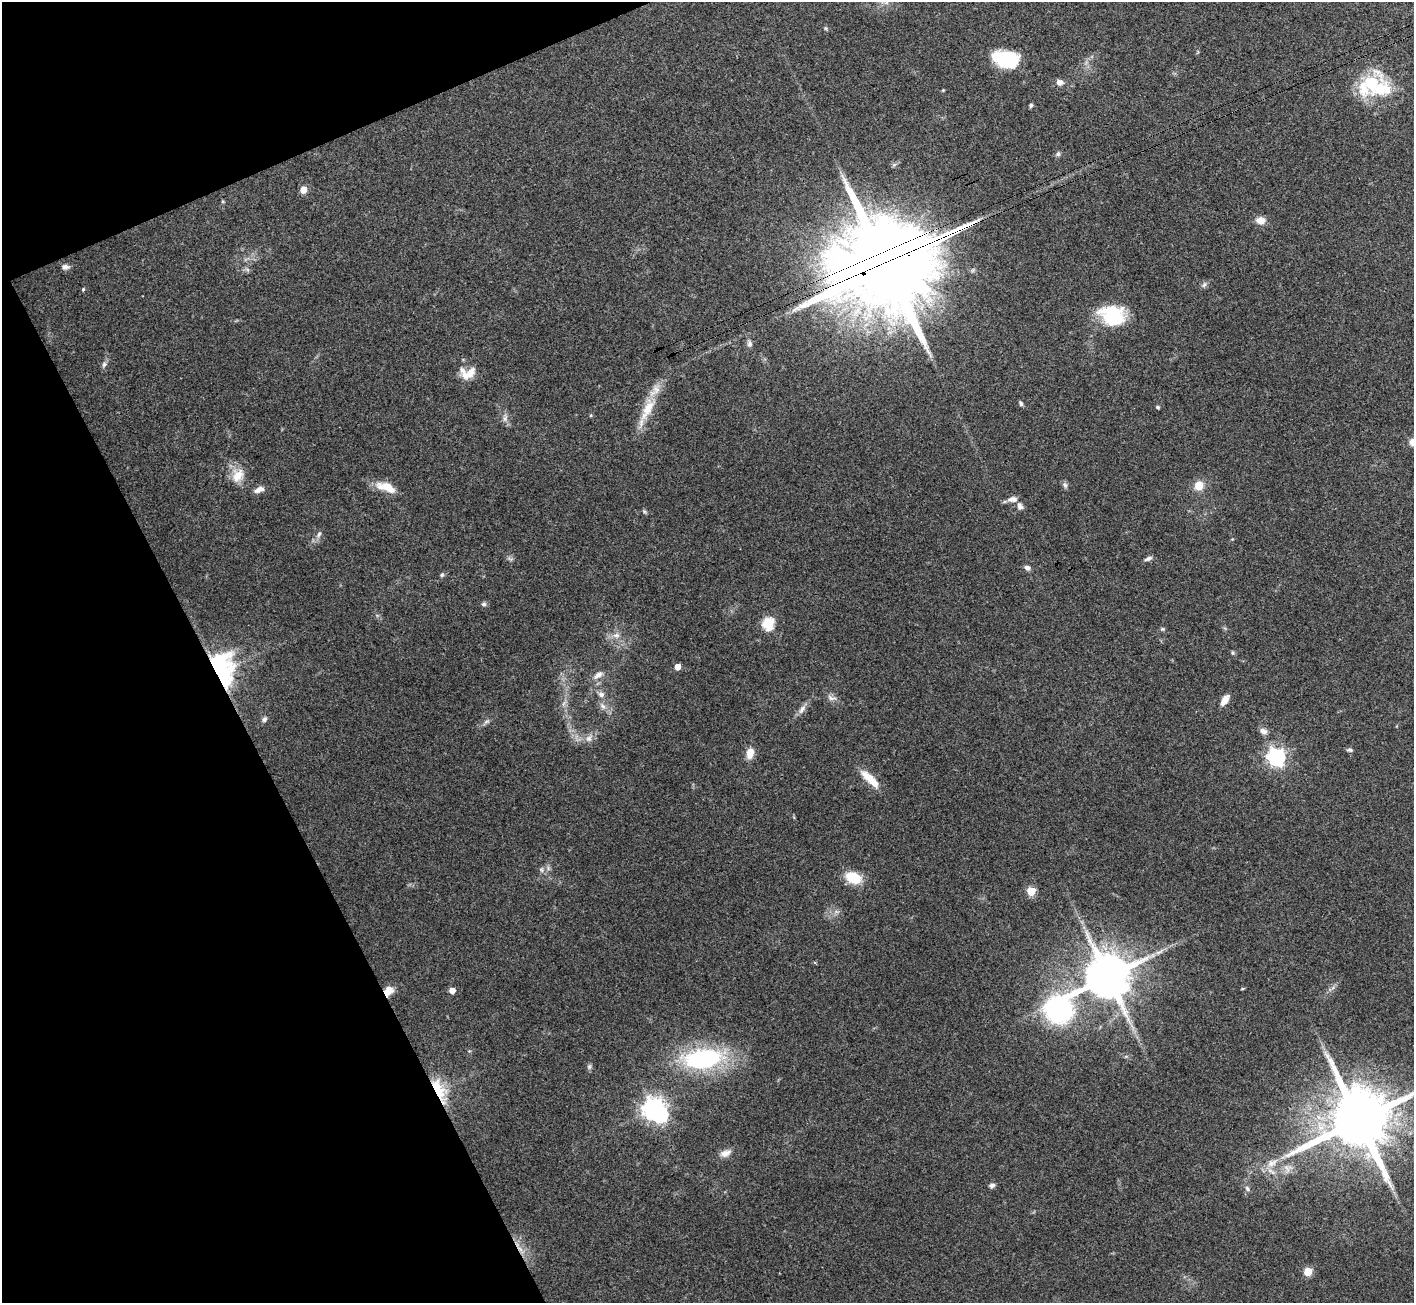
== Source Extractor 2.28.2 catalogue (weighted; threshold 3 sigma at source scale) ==
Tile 5 of 4 x 4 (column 1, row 2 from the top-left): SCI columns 11-1422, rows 2767-4067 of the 5673 x 5664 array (HDU 1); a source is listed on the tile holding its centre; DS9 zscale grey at full resolution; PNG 1416 x 1305 px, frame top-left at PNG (2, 2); no overlay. Shown black and unused: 20% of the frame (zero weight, under 3 of 4 exposures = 2% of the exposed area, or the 3 px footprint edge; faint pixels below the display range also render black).
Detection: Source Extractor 2.28.2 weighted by HDU 2 'WHT'; one run over the whole footprint, this tile lists its part. Background 0.114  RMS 0.0059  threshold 0.0265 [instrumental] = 3 sigma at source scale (4.5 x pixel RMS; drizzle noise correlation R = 1.50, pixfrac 1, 0.05/0.05 arcsec/px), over >= 5 px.
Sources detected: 87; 1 too faint to see at this stretch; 4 inside a brighter object's white glare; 1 cosmic-ray / hot-pixel residue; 1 long thin detection or spike segment (spike, bleed or trail) — not listed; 2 inside a brighter listed object's ellipse — not listed separately; the other 78 listed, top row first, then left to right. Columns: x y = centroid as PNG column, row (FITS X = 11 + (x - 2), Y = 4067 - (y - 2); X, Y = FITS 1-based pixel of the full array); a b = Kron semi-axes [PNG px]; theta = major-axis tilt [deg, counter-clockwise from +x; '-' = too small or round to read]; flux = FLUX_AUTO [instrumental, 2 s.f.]
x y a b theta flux
826 28 6 4 -60 0.81
1008 56 29 15 -24 27
1060 82 8 7 - 3.3
1375 85 36 26 -34 40
943 90 4 3 - 0.6
1031 105 5 5 - 1
1058 154 7 6 - 1.4
303 190 6 5 - 6.5
223 201 6 4 -89 0.65
1260 220 11 8 -3 5.4
887 264 34 21 22 19000
65 267 10 7 3 2.4
247 269 7 4 -19 1.2
1204 284 9 6 50 1.6
83 289 4 3 - 0.83
1112 315 28 20 -13 34
749 344 10 7 -74 2
104 364 9 7 72 1.9
468 374 21 11 32 8
1021 403 6 5 - 1.1
1158 407 4 4 - 1.2
647 409 44 14 64 18
591 415 4 4 - 0.67
505 418 9 6 74 2.3
1413 442 5 5 - 14
238 476 20 16 62 10
1065 485 9 6 -62 1.7
1199 486 8 7 - 11
386 487 26 11 -19 11
259 490 13 7 20 3.4
1013 499 13 7 5 3.9
1020 506 9 7 -74 2.5
644 511 7 4 -45 0.89
319 534 11 6 66 2.1
1148 559 11 5 21 1.9
1027 568 7 6 - 2
442 575 6 5 - 1.1
484 604 6 6 - 1.5
768 624 6 6 - 53
1162 629 6 5 - 0.89
616 635 10 7 1 3.4
1233 653 6 4 -71 0.8
677 667 5 4 - 5.4
219 672 11 8 -88 810
598 675 15 7 34 4.1
601 694 9 7 -12 2.6
831 698 14 7 -16 2.8
1225 700 13 7 56 5
602 706 11 6 -52 2.9
802 709 16 7 55 3.3
264 719 7 6 - 1.8
486 722 10 5 38 1.6
1263 731 9 7 -38 3.1
589 738 12 8 51 3.6
1350 750 8 5 -2 1.3
750 753 12 8 79 7
1276 757 7 7 - 220
870 779 28 8 -44 11
548 868 7 4 -73 1.3
541 870 8 6 -88 1.4
853 878 16 11 -20 18
1031 891 5 5 - 23
1108 976 12 12 - 3100
1242 989 4 3 - 0.66
389 990 11 9 49 6.1
452 991 5 5 - 5
1059 1009 36 25 46 110
703 1059 37 18 7 93
589 1067 8 6 89 1.3
439 1090 24 10 -65 28
653 1109 8 7 - 410
1358 1120 19 16 27 6300
725 1153 15 8 19 4.3
1272 1163 16 9 26 6.4
1288 1168 14 11 -5 4.9
992 1185 7 5 14 1.9
1247 1188 8 6 -60 1.7
1308 1272 5 5 - 18
Overlapping masked pixels (flux is a lower limit): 5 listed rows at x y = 887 264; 219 672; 389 990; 439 1090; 1358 1120
Isophote crosses this tile's border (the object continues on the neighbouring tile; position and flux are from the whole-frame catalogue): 2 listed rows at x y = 1413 442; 1358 1120